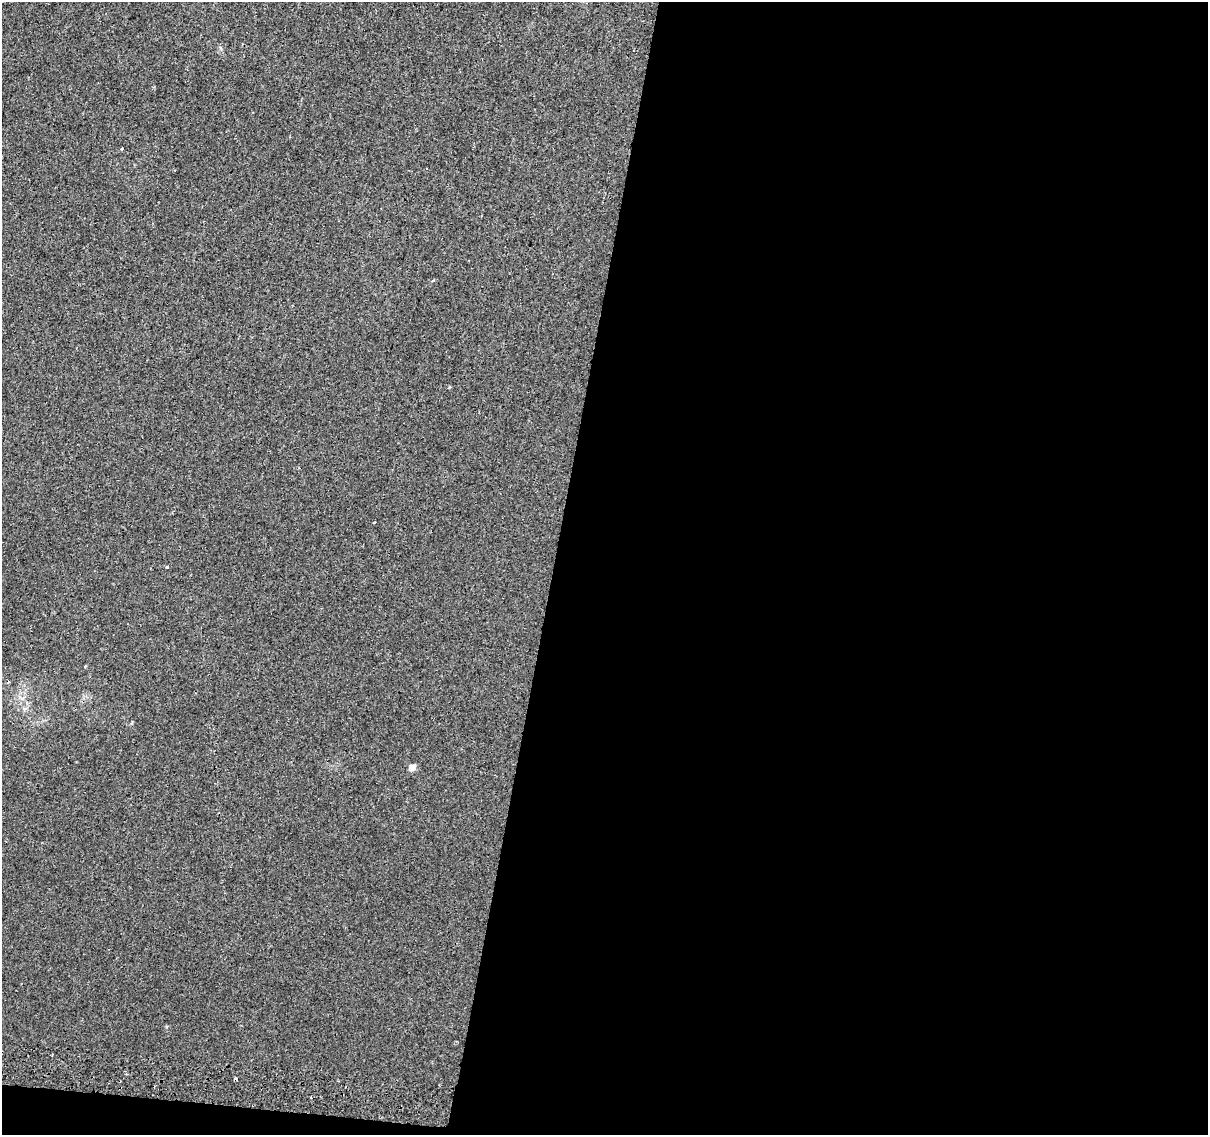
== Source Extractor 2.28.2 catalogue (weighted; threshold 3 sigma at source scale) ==
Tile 16 of 4 x 4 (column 4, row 4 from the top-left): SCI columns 3634-4839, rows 327-1459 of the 4845 x 5126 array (HDU 1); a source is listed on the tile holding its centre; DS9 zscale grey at full resolution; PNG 1210 x 1137 px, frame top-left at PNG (2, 2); no overlay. Shown black and unused: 55% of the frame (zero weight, under 2 of 3 exposures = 2% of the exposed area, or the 3 px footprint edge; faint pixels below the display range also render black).
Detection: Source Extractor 2.28.2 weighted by HDU 2 'WHT'; one run over the whole footprint, this tile lists its part. Background 0.00643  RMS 0.0036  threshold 0.0163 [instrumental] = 3 sigma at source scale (4.5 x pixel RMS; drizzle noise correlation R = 1.50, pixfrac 1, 0.0396/0.0396 arcsec/px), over >= 5 px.
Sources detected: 6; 1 cosmic-ray / hot-pixel residue — not listed; the other 5 listed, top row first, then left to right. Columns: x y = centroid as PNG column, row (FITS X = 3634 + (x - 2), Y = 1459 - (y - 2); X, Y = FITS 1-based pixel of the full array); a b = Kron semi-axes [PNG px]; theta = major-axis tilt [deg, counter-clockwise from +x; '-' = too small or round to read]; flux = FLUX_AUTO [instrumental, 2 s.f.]
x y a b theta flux
122 149 3 3 - 0.37
432 280 4 3 - 0.59
374 522 3 2 - 0.26
167 567 4 3 - 0.37
412 767 5 5 - 3.8